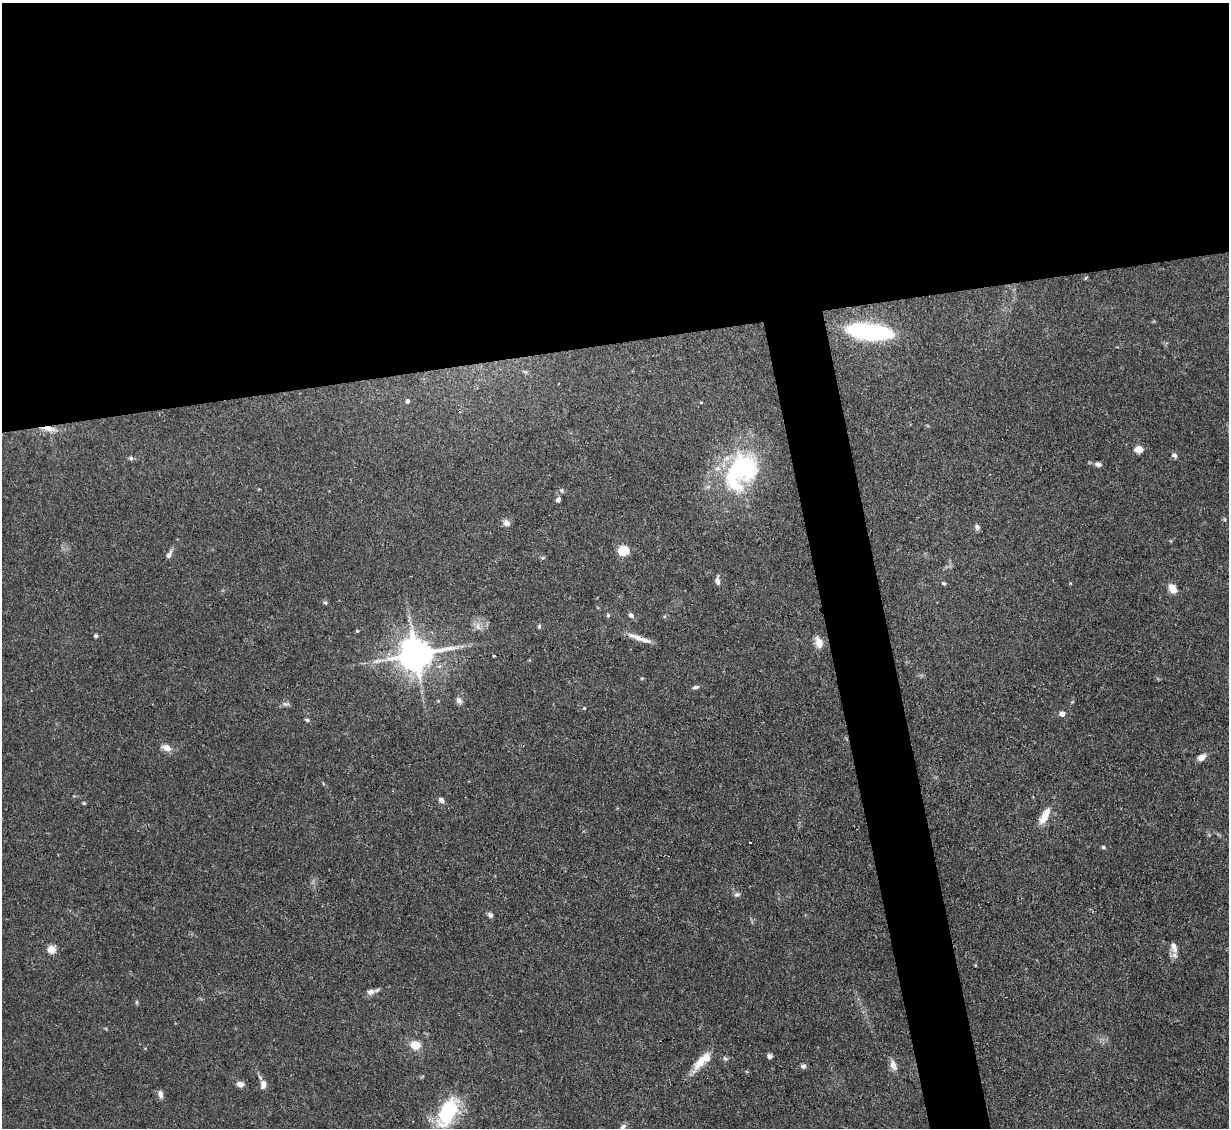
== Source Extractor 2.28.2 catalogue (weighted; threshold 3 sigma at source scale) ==
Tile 2 of 4 x 4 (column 2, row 1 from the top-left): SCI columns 1228-2454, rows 3626-4751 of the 4908 x 4884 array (HDU 1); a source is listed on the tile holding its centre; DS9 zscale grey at full resolution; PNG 1231 x 1130 px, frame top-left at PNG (2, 3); no overlay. Shown black and unused: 34% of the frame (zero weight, under 3 of 4 exposures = <1% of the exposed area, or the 3 px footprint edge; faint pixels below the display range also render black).
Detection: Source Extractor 2.28.2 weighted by HDU 2 'WHT'; one run over the whole footprint, this tile lists its part. Background 0.11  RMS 0.004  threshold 0.0182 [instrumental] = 3 sigma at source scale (4.5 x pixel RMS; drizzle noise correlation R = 1.50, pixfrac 1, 0.05/0.05 arcsec/px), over >= 5 px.
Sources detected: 60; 1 inside a brighter object's white glare — not listed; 2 inside a brighter listed object's ellipse — not listed separately; the other 57 listed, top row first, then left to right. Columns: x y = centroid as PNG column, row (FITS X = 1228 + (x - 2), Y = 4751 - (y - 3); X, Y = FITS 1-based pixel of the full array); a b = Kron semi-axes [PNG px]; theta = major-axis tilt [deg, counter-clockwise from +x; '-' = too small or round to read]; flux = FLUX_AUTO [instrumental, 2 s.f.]
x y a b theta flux
864 331 42 16 -6 45
407 401 4 4 - 1
49 429 18 7 -8 4.2
1139 449 5 5 - 10
1174 455 6 6 - 1.3
131 458 6 5 - 0.75
1098 464 8 5 -23 1.5
741 471 49 33 56 63
561 490 6 4 -72 0.63
558 500 5 4 - 1.8
506 523 10 8 -42 1.8
977 527 8 6 -67 1.2
623 551 5 5 - 30
169 554 12 5 63 1.6
717 581 9 6 -71 1.5
944 583 6 4 -20 0.57
1173 588 10 6 -60 5.6
326 603 5 3 - 0.59
608 615 5 4 - 0.66
631 615 7 6 - 1.2
478 626 10 7 -79 2.2
539 626 6 4 70 0.57
357 631 4 4 - 0.44
96 636 4 4 - 0.79
639 638 33 5 -20 4.1
819 643 11 7 -76 4.7
415 654 10 9 - 960
494 656 3 3 - 0.62
696 687 9 4 10 0.95
459 700 9 6 -61 1.6
438 701 4 4 - 0.34
286 704 11 5 -7 1.1
584 708 4 3 - 0.36
1062 714 5 4 - 3.1
307 720 6 4 -30 0.67
166 748 13 8 -21 2.9
1202 757 8 6 29 3.2
441 800 7 6 - 1.5
84 803 4 4 - 0.52
1045 816 24 9 62 5.9
1103 847 5 5 - 0.6
737 894 9 6 9 1.1
490 915 7 6 - 1.1
1174 947 15 8 -71 2.9
51 950 5 5 - 13
371 992 9 7 18 1.8
136 1002 6 4 90 0.54
415 1045 5 5 - 12
770 1056 5 5 - 1.4
701 1061 31 9 55 7
893 1065 12 7 -72 3
803 1066 6 5 - 1.3
240 1084 8 6 -2 2
263 1085 12 8 85 2.2
161 1094 11 6 -80 1.7
447 1112 28 15 67 32
623 1127 9 6 40 1.3
Overlapping masked pixels (flux is a lower limit): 3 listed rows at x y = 49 429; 639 638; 415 654